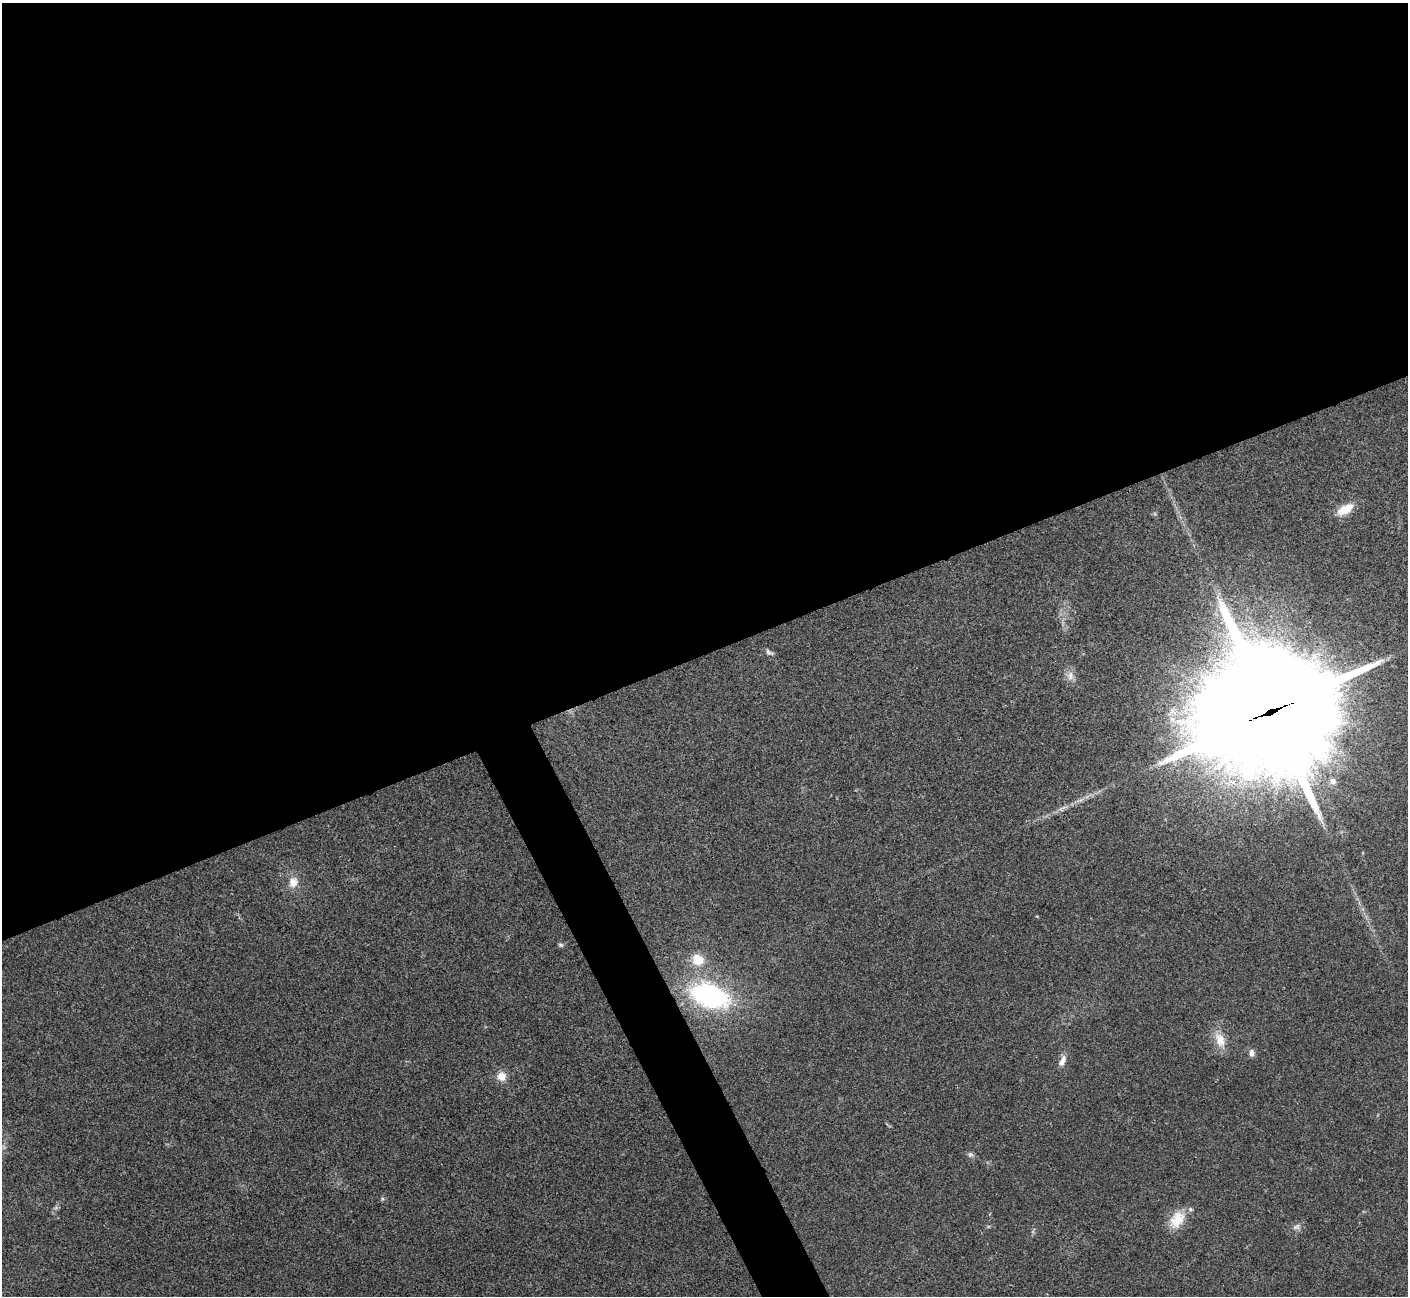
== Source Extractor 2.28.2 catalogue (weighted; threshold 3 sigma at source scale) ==
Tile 2 of 4 x 4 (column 2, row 1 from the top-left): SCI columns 1408-2813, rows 4039-5332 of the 5630 x 5621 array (HDU 1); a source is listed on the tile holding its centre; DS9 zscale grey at full resolution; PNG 1410 x 1298 px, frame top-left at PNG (2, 3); no overlay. Shown black and unused: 53% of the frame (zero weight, under 3 of 4 exposures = <1% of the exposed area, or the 3 px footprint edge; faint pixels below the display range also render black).
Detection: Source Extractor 2.28.2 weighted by HDU 2 'WHT'; one run over the whole footprint, this tile lists its part. Background 0.0216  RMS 0.004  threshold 0.018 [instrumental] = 3 sigma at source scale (4.5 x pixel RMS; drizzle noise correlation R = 1.50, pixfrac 1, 0.05/0.05 arcsec/px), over >= 5 px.
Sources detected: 19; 1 inside a brighter listed object's ellipse — not listed separately; the other 18 listed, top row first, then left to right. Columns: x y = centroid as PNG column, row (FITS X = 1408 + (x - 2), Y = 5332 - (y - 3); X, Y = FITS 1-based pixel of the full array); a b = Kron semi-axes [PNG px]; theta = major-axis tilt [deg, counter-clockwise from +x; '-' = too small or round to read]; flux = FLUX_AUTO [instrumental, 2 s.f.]
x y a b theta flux
1345 509 22 10 30 7.2
769 652 11 6 -29 1.3
1070 676 13 10 -83 2.9
1271 711 47 44 3 12000
1333 781 10 9 - 2
1064 807 7 4 19 0.93
293 882 13 11 72 4.6
561 945 7 5 -15 0.73
698 960 12 11 - 8.3
710 996 33 19 -18 75
1220 1040 24 13 -66 6.3
1252 1053 9 7 -85 1.7
1062 1061 16 7 66 2.7
501 1076 11 11 - 4.1
970 1155 7 7 - 1.1
382 1199 6 4 72 0.56
1177 1220 26 17 59 8.8
1296 1227 11 7 24 1.8
Overlapping masked pixels (flux is a lower limit): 1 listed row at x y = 1271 711